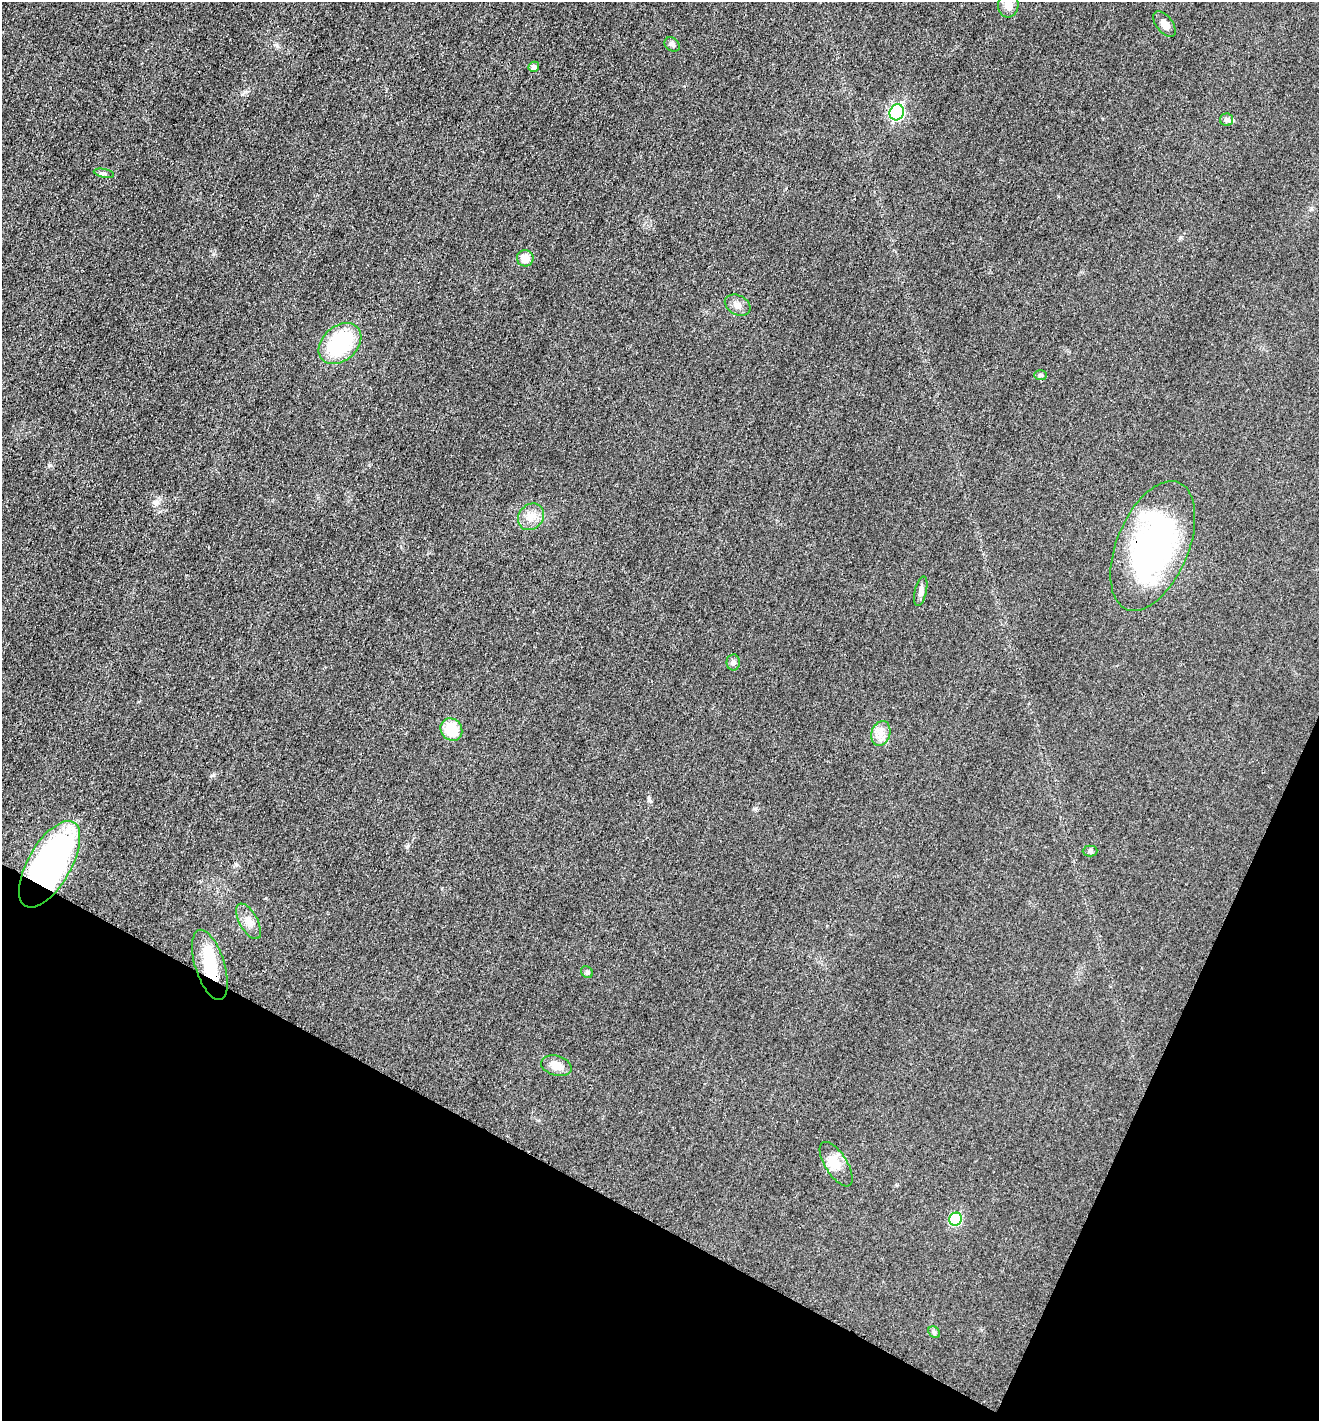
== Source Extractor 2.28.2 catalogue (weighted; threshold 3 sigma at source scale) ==
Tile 15 of 4 x 4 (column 3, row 4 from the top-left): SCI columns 2785-4101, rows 15-1433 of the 5714 x 5701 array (HDU 1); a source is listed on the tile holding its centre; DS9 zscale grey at full resolution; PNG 1321 x 1423 px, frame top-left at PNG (2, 2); each listed source drawn as its Kron ellipse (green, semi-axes under 4 px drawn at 4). Shown black and unused: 21% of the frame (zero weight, under 3 of 4 exposures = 1% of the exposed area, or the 3 px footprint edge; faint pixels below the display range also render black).
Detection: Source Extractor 2.28.2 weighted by HDU 2 'WHT'; one run over the whole footprint, this tile lists its part. Background 0.0273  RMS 0.0058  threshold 0.0263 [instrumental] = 3 sigma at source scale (4.5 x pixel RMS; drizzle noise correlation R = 1.50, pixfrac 1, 0.05/0.05 arcsec/px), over >= 5 px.
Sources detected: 27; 1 inside a brighter object's white glare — neither listed nor drawn; the other 26 listed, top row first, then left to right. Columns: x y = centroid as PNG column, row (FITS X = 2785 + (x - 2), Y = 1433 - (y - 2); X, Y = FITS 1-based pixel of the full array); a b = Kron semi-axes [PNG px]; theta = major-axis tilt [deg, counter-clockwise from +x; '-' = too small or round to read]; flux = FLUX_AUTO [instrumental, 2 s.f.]
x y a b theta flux
1008 5 13 10 84 5.8
1165 24 15 8 -52 4
672 44 8 6 -37 1.5
534 67 5 5 - 1.7
897 112 8 7 - 85
1227 120 6 6 - 1.9
104 173 10 3 -11 1
525 258 8 8 - 7.3
738 305 13 9 -29 3.8
340 343 24 17 42 47
1040 375 6 5 - 1.1
531 517 14 12 48 6.4
1153 546 68 36 67 160
921 591 15 6 77 2.7
733 662 8 6 -89 1.7
451 729 12 10 -52 16
881 733 13 9 72 4.9
1090 851 7 5 1 1.3
49 864 48 21 60 180
249 921 20 9 -61 5.5
210 965 36 14 -72 23
587 972 6 5 - 1
556 1066 15 10 -16 6.5
836 1164 25 11 -58 8.6
955 1219 7 6 - 32
934 1332 6 5 - 1.2
Overlapping masked pixels (flux is a lower limit): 3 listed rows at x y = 1153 546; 49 864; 210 965
Isophote crosses this tile's border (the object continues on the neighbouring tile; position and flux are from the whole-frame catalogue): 1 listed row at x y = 1008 5
Unlisted compact peaks at least as high as the median listed source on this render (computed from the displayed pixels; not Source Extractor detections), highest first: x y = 49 465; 649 798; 407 847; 213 775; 277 46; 755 809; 1180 237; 266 898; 155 503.